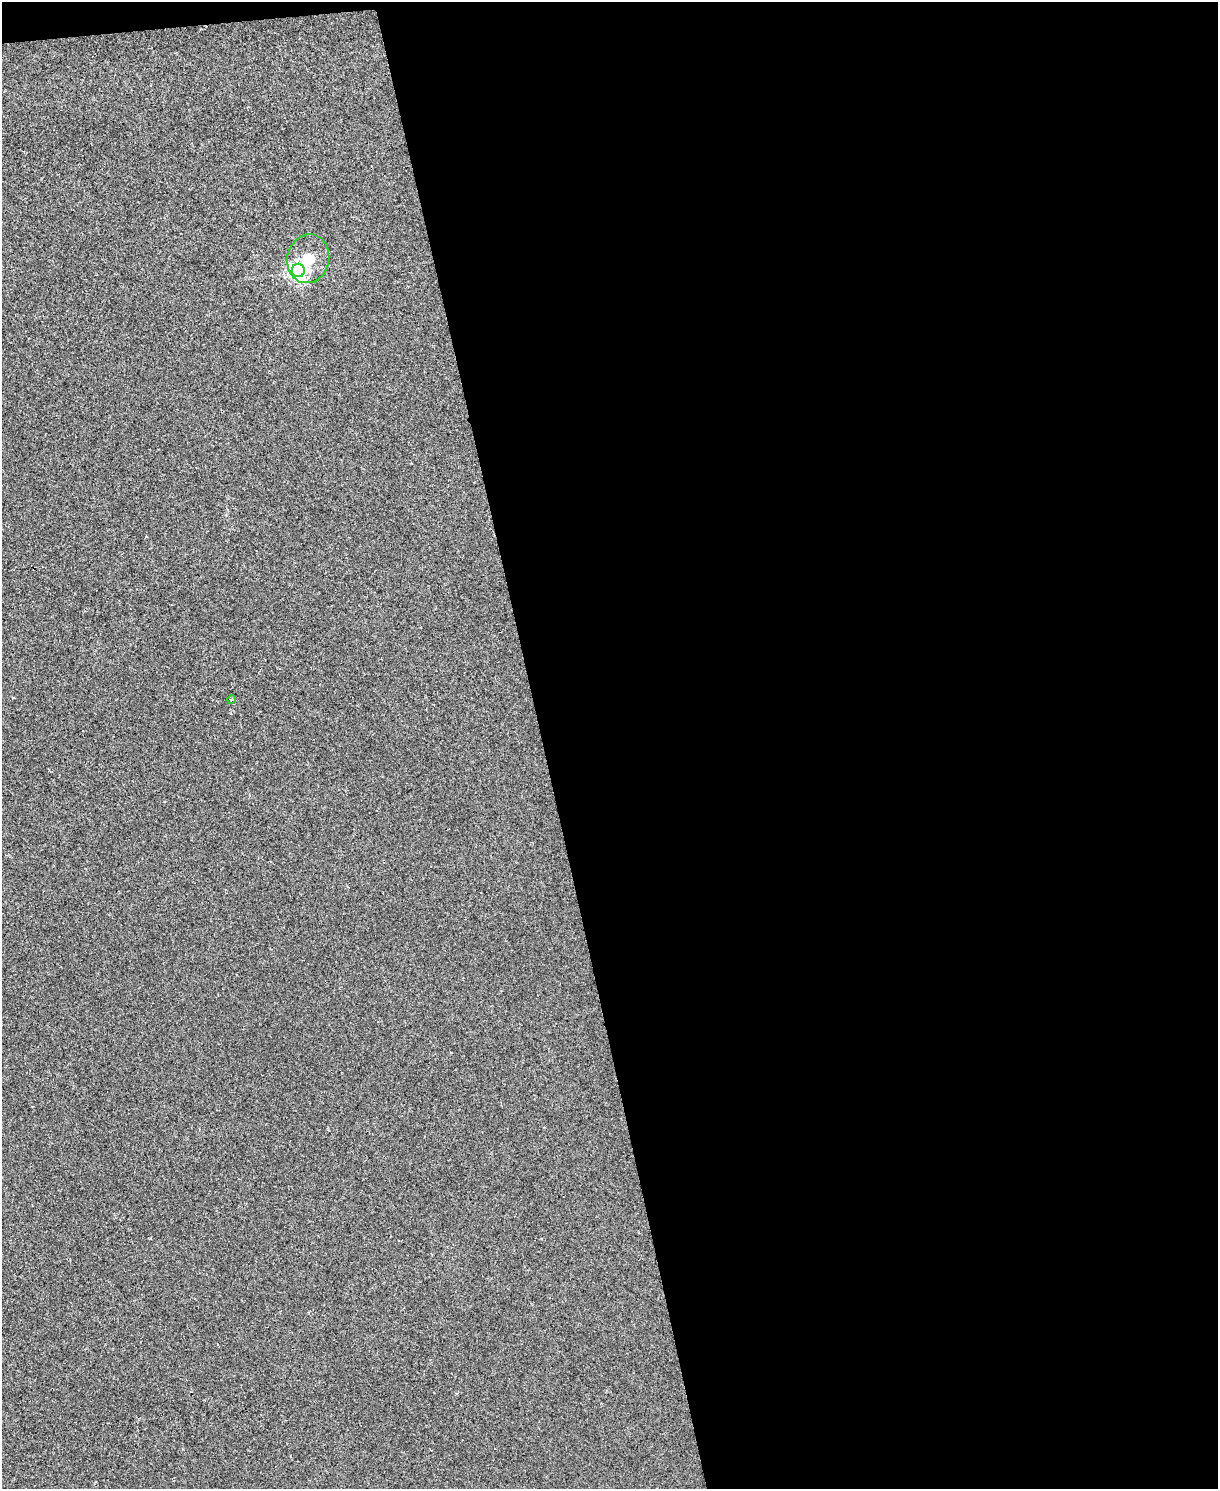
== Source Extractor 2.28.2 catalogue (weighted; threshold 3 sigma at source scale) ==
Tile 4 of 4 x 3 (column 4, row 1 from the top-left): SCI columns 3650-4865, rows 3110-4596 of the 4865 x 4846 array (HDU 1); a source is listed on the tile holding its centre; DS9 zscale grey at full resolution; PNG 1220 x 1491 px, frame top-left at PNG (2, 2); each listed source drawn as its Kron ellipse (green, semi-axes under 4 px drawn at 4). Shown black and unused: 56% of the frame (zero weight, under 2 of 3 exposures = <1% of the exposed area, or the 3 px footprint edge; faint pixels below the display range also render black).
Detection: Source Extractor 2.28.2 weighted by HDU 2 'WHT'; one run over the whole footprint, this tile lists its part. Background 0.00171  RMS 0.0034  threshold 0.0153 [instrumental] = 3 sigma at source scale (4.5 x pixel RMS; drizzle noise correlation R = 1.50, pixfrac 1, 0.05/0.05 arcsec/px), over >= 5 px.
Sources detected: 3; all 3 listed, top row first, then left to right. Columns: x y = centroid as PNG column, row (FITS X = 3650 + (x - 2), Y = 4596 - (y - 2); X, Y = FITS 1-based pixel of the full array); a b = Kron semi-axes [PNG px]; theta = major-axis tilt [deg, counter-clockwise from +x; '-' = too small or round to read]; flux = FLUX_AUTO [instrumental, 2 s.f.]
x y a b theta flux
308 259 24 21 78 9.4
298 270 6 6 - 160
232 700 4 4 - 0.94